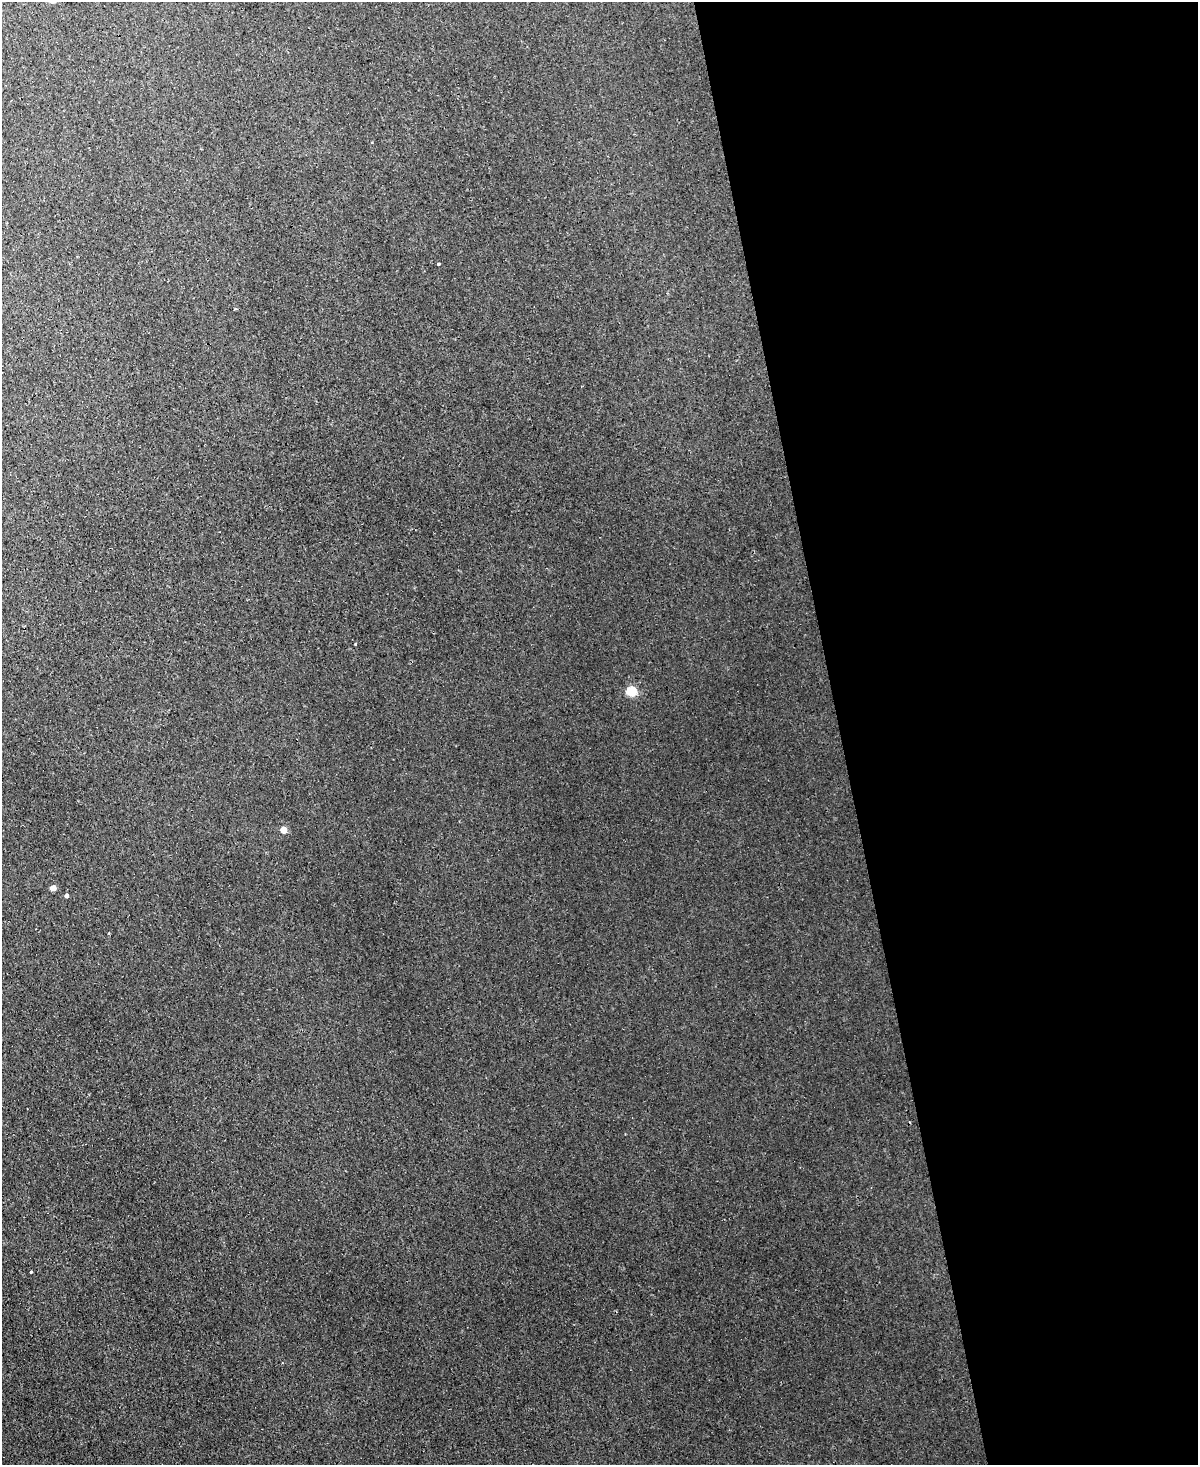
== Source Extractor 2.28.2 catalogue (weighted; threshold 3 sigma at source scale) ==
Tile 8 of 4 x 3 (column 4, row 2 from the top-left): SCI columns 3708-4903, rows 1825-3287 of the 5022 x 4996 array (HDU 1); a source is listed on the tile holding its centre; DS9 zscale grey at full resolution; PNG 1200 x 1467 px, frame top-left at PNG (2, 2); no overlay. Shown black and unused: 30% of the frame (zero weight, under 3 of 4 exposures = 12% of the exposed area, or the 3 px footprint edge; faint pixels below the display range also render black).
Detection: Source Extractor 2.28.2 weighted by HDU 2 'WHT'; one run over the whole footprint, this tile lists its part. Background 0.0188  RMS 0.003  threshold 0.0135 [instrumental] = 3 sigma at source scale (4.5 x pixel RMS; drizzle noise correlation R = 1.50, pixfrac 1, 0.05/0.05 arcsec/px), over >= 5 px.
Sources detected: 6; all 6 listed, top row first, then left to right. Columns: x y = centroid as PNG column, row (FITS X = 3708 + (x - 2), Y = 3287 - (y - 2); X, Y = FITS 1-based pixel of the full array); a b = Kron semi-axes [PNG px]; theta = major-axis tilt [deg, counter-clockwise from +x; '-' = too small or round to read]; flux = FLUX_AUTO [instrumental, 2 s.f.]
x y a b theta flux
438 263 3 3 - 0.84
631 691 5 5 - 14
283 830 4 4 - 3.7
53 888 4 4 - 3.3
67 896 4 4 - 0.59
31 1272 3 3 - 0.57